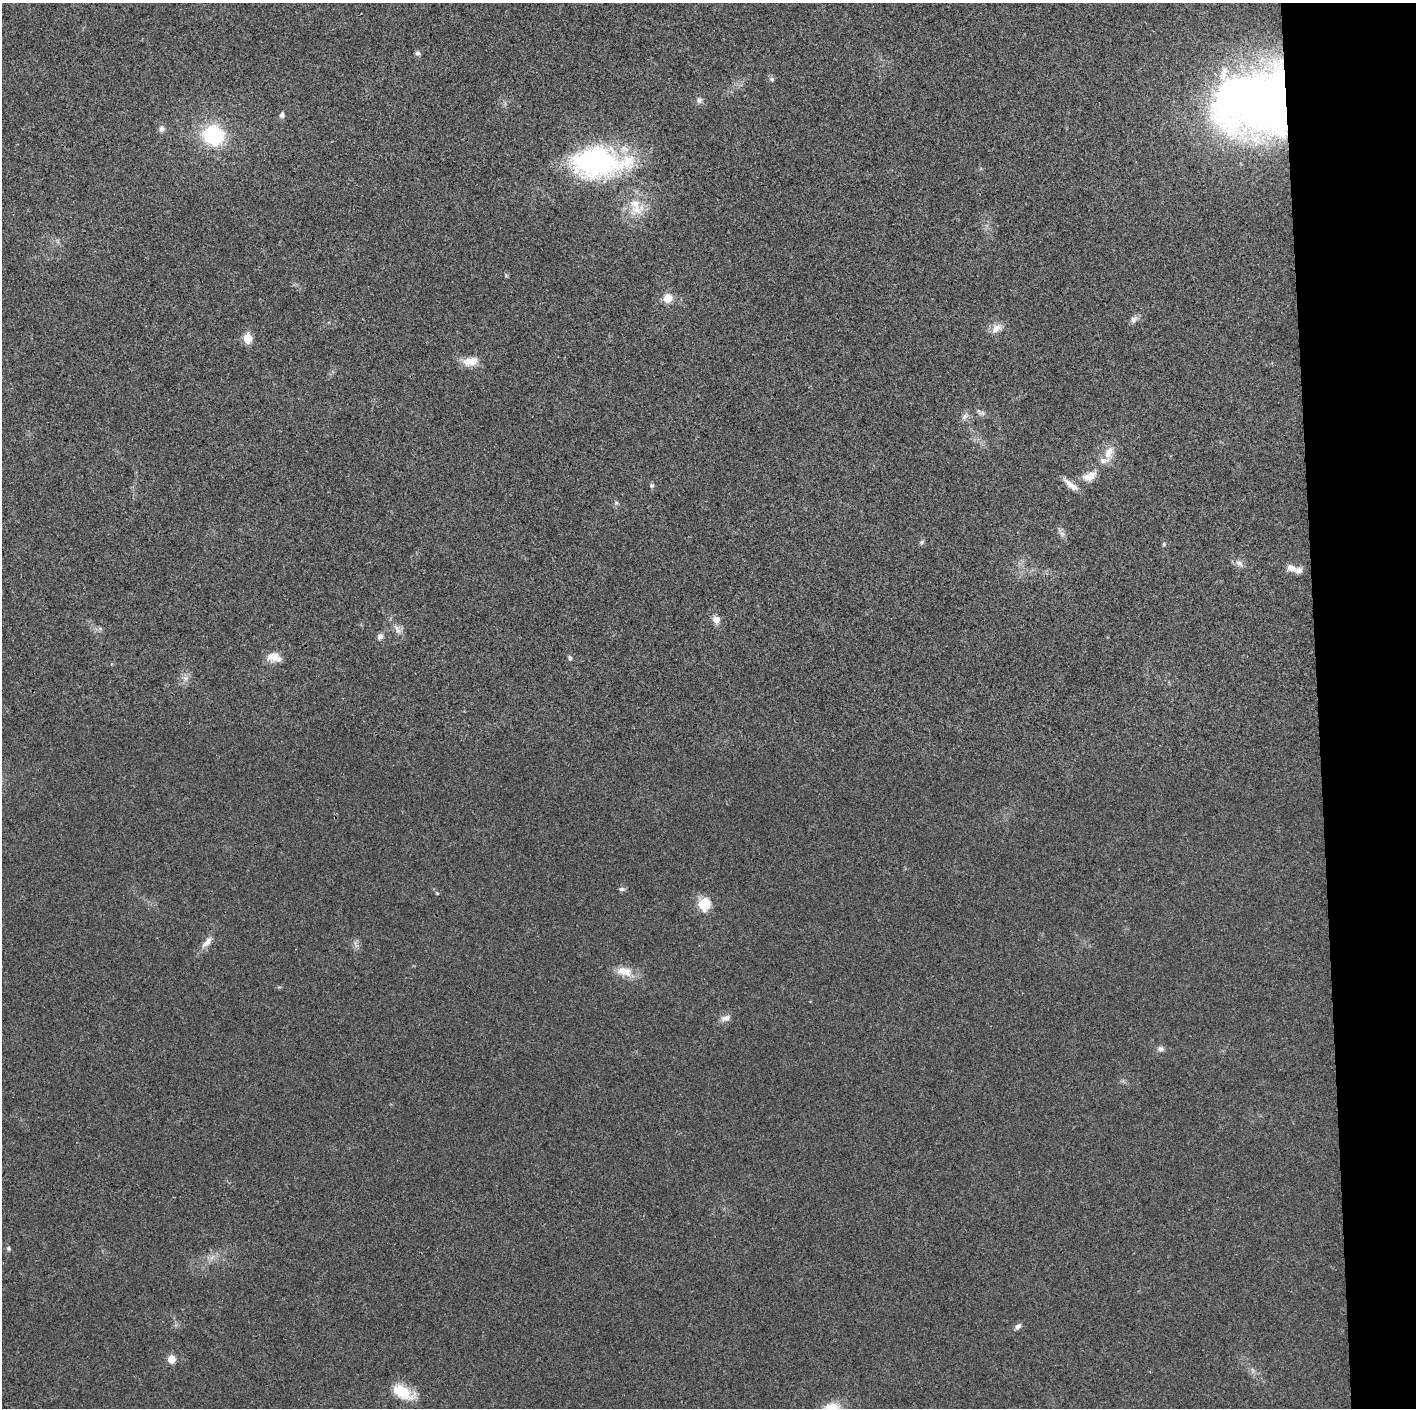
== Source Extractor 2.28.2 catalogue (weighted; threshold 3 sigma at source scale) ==
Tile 6 of 3 x 3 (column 3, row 2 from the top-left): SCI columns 2829-4242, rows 1424-2829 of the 4249 x 4237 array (HDU 1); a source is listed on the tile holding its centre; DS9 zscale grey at full resolution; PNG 1418 x 1410 px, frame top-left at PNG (2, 3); no overlay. Shown black and unused: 7% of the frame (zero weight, under 3 of 4 exposures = <1% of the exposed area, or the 3 px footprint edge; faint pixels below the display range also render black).
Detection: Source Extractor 2.28.2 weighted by HDU 2 'WHT'; one run over the whole footprint, this tile lists its part. Background 0.0197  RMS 0.0056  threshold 0.025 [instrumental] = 3 sigma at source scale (4.5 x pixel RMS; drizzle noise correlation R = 1.50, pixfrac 1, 0.05/0.05 arcsec/px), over >= 5 px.
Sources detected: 50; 5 inside a brighter listed object's ellipse — not listed separately; the other 45 listed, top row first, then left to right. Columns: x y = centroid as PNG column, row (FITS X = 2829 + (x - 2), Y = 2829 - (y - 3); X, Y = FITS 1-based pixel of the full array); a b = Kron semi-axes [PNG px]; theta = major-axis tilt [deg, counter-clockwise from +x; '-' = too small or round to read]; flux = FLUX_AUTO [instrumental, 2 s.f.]
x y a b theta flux
418 53 7 5 -1 1.1
772 79 7 6 - 1.1
699 100 9 7 70 1.8
1256 103 73 60 3 410
282 115 8 7 - 1.7
162 129 8 8 - 2.2
213 135 23 21 -23 39
598 162 64 34 1 110
636 209 20 19 - 13
57 241 7 4 -70 1
668 298 11 11 - 6
1134 319 11 8 51 2.4
996 328 18 9 38 4.6
248 338 6 5 - 20
470 361 21 11 10 7.4
980 412 15 6 -30 2
965 416 11 7 40 2.4
1108 453 25 11 80 7.5
1089 476 21 11 25 7.4
652 485 6 6 - 1
616 503 6 5 - 0.99
1062 534 8 6 -44 1.8
922 542 6 5 - 0.96
1164 544 6 5 - 0.9
1239 563 11 8 -38 2.9
1291 568 11 8 -22 3.8
716 620 9 9 - 3.6
397 629 17 7 -57 3.7
380 637 8 7 - 2
273 656 16 12 13 6.3
570 658 7 5 -88 1.1
185 678 8 8 - 2.6
622 889 8 5 1 1.3
437 893 5 4 - 0.54
704 904 16 15 - 11
207 942 18 7 45 4.1
356 945 10 4 -58 1.7
624 971 22 11 -11 8.7
726 1018 14 7 16 3.2
1161 1049 9 7 -4 1.9
8 1248 5 4 - 1.2
212 1257 7 4 20 1.8
1018 1326 10 6 46 1.9
171 1359 5 5 - 11
403 1392 28 13 -27 15
Overlapping masked pixels (flux is a lower limit): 1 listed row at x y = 1256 103